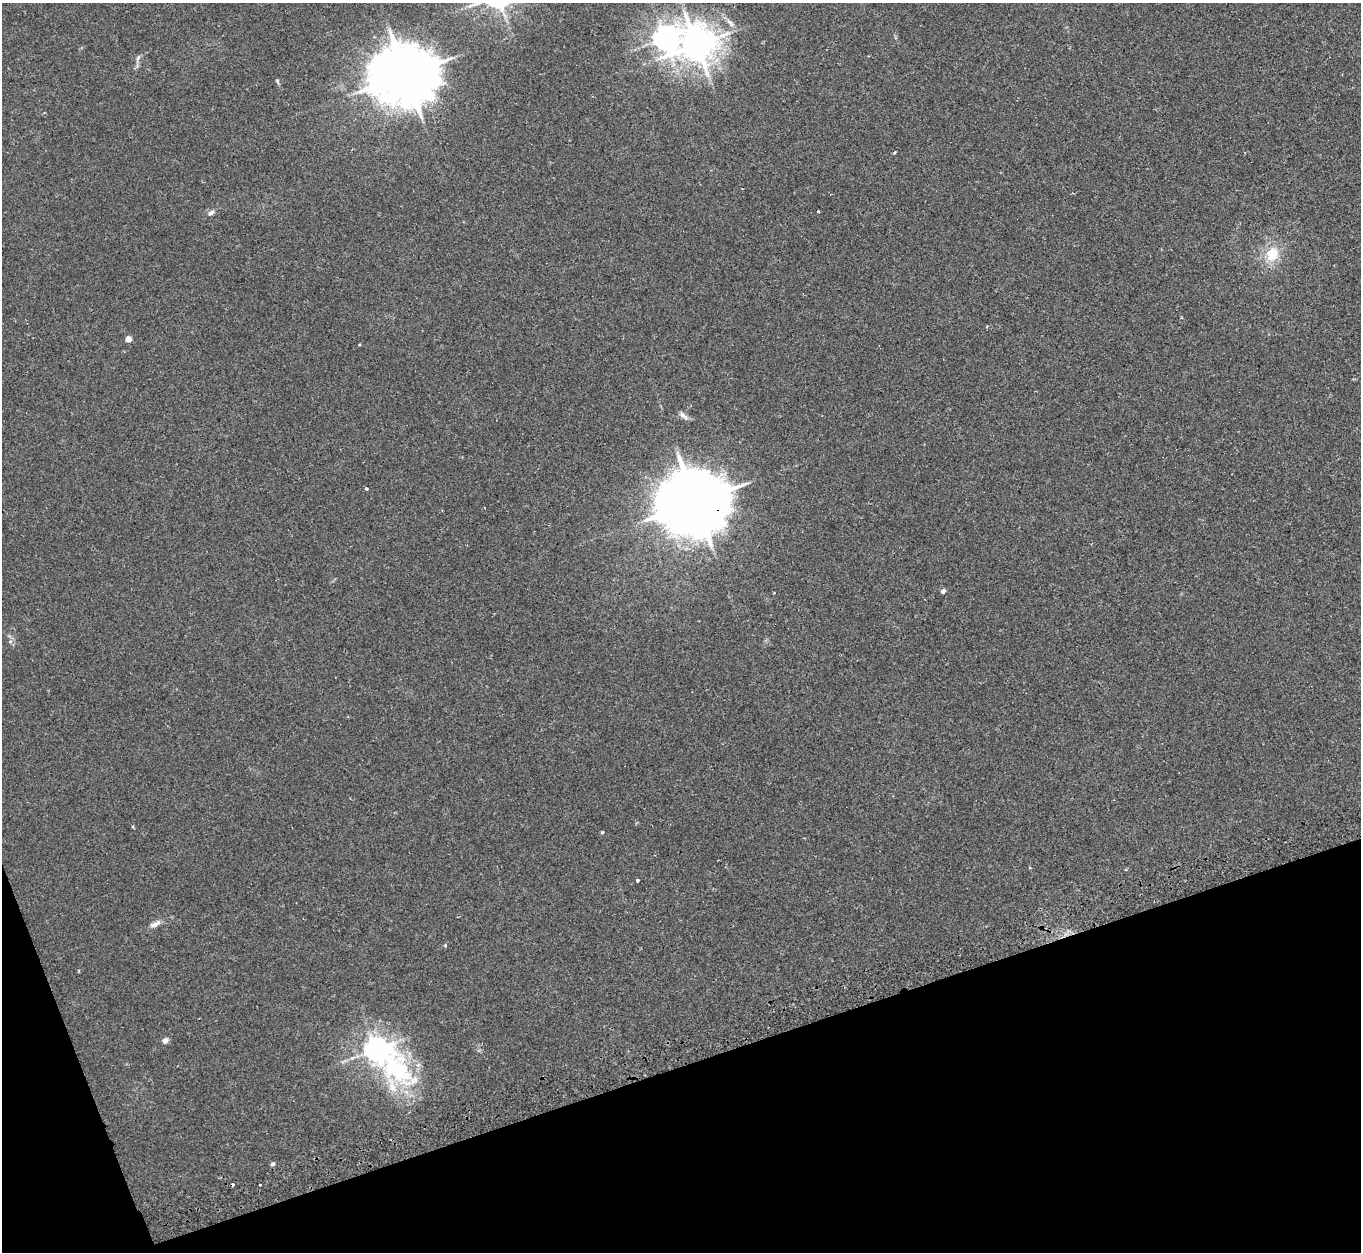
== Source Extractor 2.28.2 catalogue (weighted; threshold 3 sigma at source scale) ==
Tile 14 of 4 x 4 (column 2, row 4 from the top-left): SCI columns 1373-2731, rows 184-1433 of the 5466 x 5490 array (HDU 1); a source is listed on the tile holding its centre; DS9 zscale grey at full resolution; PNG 1363 x 1254 px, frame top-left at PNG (2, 3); no overlay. Shown black and unused: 17% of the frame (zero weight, under 2 of 3 exposures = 2% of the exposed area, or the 3 px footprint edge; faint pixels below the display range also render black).
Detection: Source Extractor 2.28.2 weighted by HDU 2 'WHT'; one run over the whole footprint, this tile lists its part. Background 0.0246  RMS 0.0064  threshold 0.0289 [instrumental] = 3 sigma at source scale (4.5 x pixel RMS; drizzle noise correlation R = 1.50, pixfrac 1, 0.05/0.05 arcsec/px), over >= 5 px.
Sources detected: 29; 1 cosmic-ray / hot-pixel residue — not listed; the other 28 listed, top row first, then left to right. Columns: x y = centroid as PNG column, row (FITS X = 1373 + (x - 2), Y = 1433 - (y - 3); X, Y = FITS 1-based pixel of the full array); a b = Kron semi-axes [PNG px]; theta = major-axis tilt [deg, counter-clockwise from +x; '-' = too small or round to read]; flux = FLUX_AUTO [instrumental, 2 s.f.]
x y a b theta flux
730 23 15 6 -50 3.6
665 38 10 9 - 460
696 45 11 11 - 1400
138 58 9 4 55 1.5
405 75 18 15 7 4600
277 81 9 3 -58 0.97
895 152 4 3 - 0.76
818 211 3 2 - 0.64
211 213 9 6 38 2
1272 254 16 13 68 16
1182 318 4 3 - 0.57
128 339 4 4 - 7.8
359 345 4 3 - 0.49
682 415 10 6 -47 2.4
366 489 4 3 - 1.2
695 502 19 16 11 6200
943 591 4 4 - 2.9
774 593 2 2 - 0.5
10 641 6 5 - 1.4
133 826 4 3 - 0.69
602 832 3 3 - 0.81
637 880 3 3 - 4.9
155 924 14 6 26 3.7
165 1041 6 5 - 2.8
377 1050 22 9 -42 580
392 1085 28 9 -71 11
273 1164 5 4 - 1.6
260 1185 2 2 - 0.48
Overlapping masked pixels (flux is a lower limit): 1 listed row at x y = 695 502
Unlisted compact peaks at least as high as the median listed source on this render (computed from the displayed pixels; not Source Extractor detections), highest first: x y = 445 945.